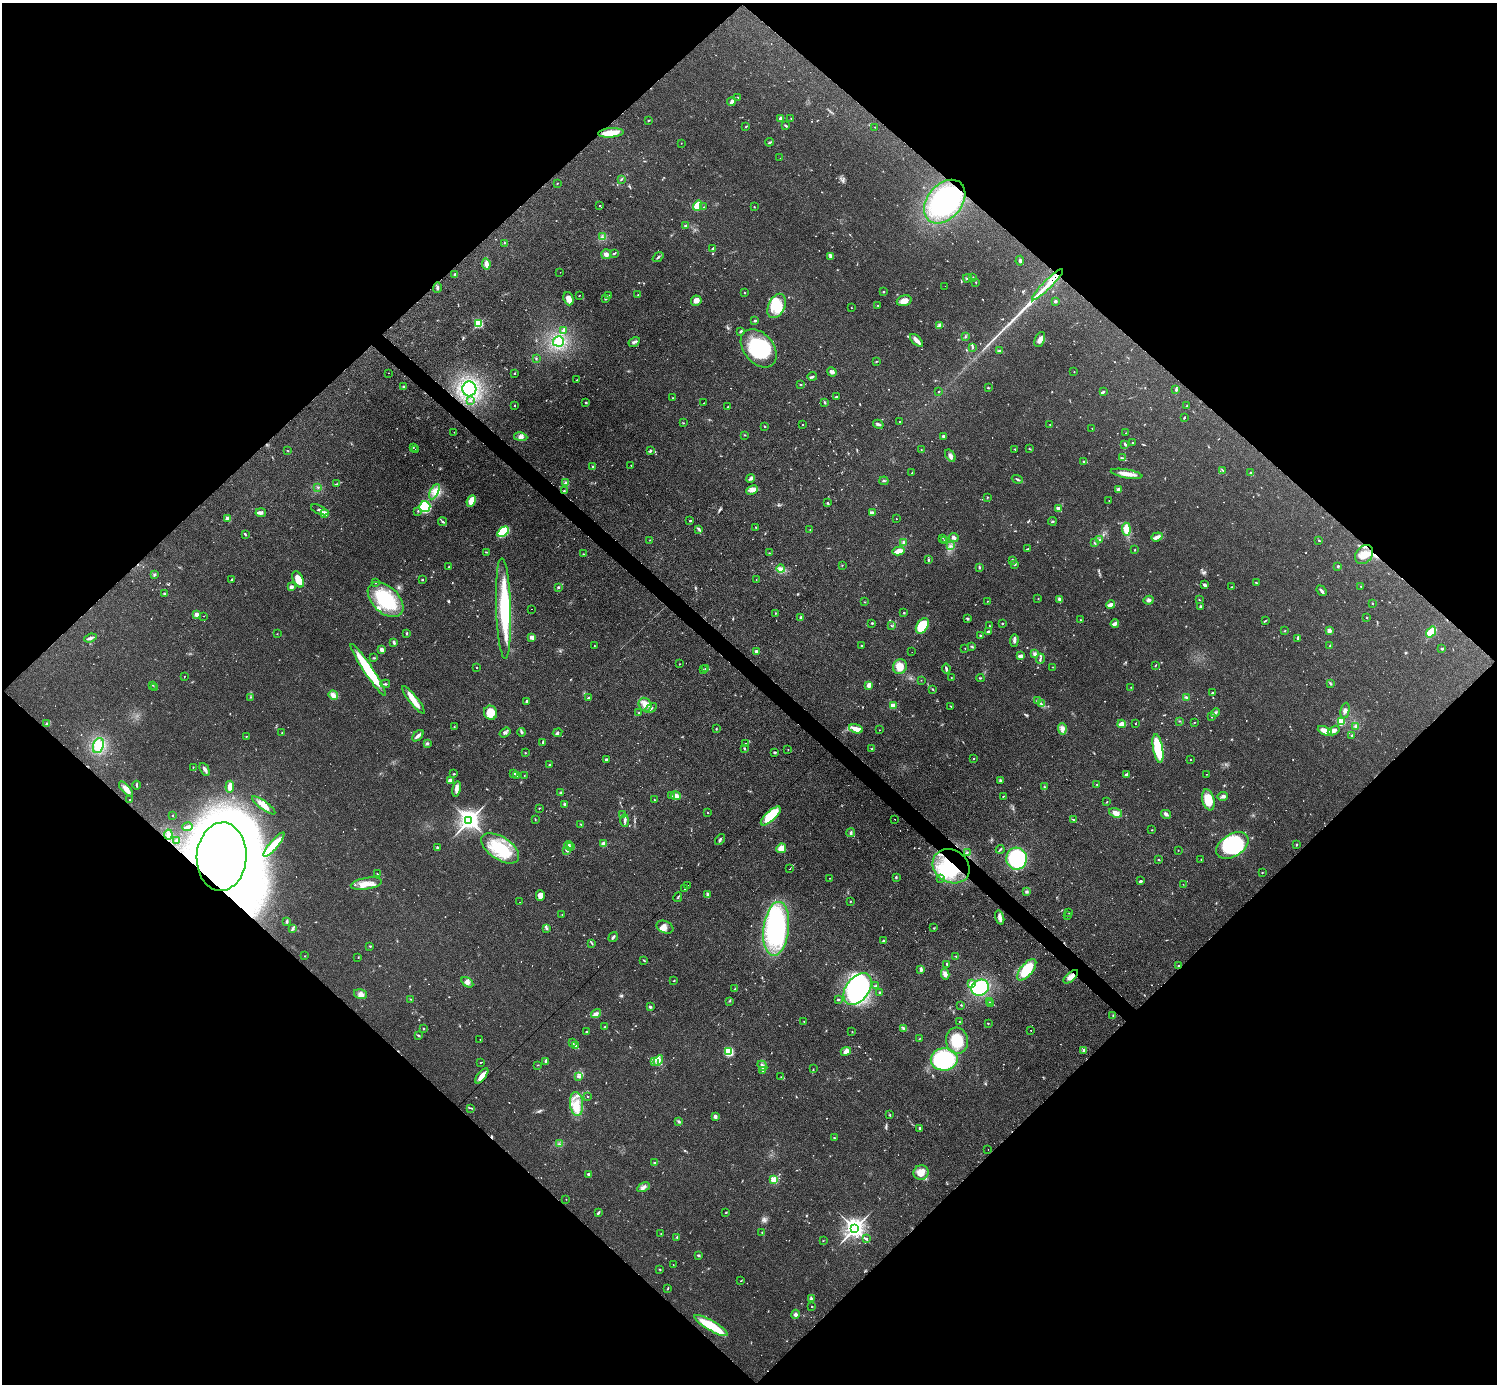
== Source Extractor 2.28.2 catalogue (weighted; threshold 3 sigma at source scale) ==
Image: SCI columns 58-6035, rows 325-5850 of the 6152 x 6151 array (HDU 1 of 3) = the unmasked area's bounding box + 8 px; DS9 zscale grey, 4 x 4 block average (1 PNG px = mean of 4 x 4 image px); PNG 1499 x 1386 px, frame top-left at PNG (2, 3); each listed source drawn as its Kron ellipse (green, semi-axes under 4 px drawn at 4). Shown black and unused: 51% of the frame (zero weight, under 3 of 4 exposures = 1% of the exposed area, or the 3 px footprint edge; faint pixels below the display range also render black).
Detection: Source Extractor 2.28.2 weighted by HDU 2 'WHT'. Background 0.108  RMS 0.0067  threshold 0.0302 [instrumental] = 3 sigma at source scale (4.5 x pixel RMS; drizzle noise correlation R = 1.50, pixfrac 1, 0.05/0.05 arcsec/px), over >= 5 px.
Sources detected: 852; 9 too faint to see at this stretch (4 x 4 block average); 8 inside a brighter object's white glare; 23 cosmic-ray / hot-pixel residue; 2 long thin detections or spike segments (spike, bleed or trail) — neither listed nor drawn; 7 coinciding with a brighter row at this scale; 37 inside a brighter listed object's ellipse — not listed separately; of the other 766, all 500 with FLUX_AUTO >= 1.52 (the completeness limit of this list) listed and drawn (266 fainter detections not listed), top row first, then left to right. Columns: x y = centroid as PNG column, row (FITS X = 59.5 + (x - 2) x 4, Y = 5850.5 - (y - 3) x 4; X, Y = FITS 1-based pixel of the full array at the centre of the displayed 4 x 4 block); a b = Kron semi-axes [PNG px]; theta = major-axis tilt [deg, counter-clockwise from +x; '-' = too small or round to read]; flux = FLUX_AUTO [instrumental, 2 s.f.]
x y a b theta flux
738 97 2 2 - 1.7
731 102 4 2 - 20
780 118 3 3 - 8
791 118 2 2 - 1.8
649 120 3 2 - 2.7
746 126 3 2 - 3.1
786 126 3 2 - 5.5
875 127 2 2 - 2
611 133 13 4 4 71
769 142 4 2 - 5.3
681 143 2 2 - 1.7
780 158 2 2 - 2.4
621 179 4 2 - 3.7
557 183 2 2 - 1.9
945 202 25 17 49 330
600 206 2 2 - 2.3
697 206 5 4 - 55
704 207 2 2 - 2.3
754 207 2 2 - 2.7
686 226 3 3 - 5.1
603 237 2 2 - 2.2
504 243 2 2 - 1.9
713 248 3 2 - 11
614 253 3 2 - 4.7
606 254 5 5 - 14
831 256 3 2 - 4.3
658 257 6 2 38 6.2
1020 261 5 2 - 6.4
486 264 6 4 -80 22
560 272 2 2 - 1.5
454 274 2 2 - 3.5
973 277 2 2 - 1.5
967 278 4 2 - 4.6
976 282 2 2 - 2
1047 285 21 3 45 58
945 286 2 2 - 1.6
437 287 5 2 - 7
884 292 2 2 - 3.9
744 293 2 2 - 2.6
579 295 3 2 - 1.6
609 295 2 2 - 1.6
638 295 2 2 - 2.3
606 298 4 2 - 6.9
569 299 7 5 -71 27
696 301 5 5 - 24
904 301 7 5 18 37
1055 301 2 2 - 9.3
777 306 13 8 64 86
878 306 2 2 - 1.7
851 308 2 2 - 2.3
755 321 4 2 - 4.6
479 323 2 2 - 370
939 326 2 2 - 3.5
563 330 3 3 - 5.4
741 331 3 2 - 8.5
965 336 2 2 - 2.6
917 340 8 3 -45 29
1040 340 8 5 66 20
558 341 5 5 - 40
634 342 6 3 30 11
973 347 3 2 - 4.1
759 348 21 14 -50 260
999 351 2 2 - 2.1
536 358 2 2 - 3
877 361 2 2 - 2.4
832 372 5 4 - 15
1074 372 2 2 - 2
389 373 2 2 - 1.8
514 373 2 2 - 2.9
812 376 4 2 - 5.2
577 380 3 2 - 2.6
801 385 2 2 - 3.3
403 387 2 2 - 19
988 388 2 2 - 3.5
469 389 7 7 - 58
1176 390 2 2 - 2.9
938 392 2 2 - 2.6
1103 392 4 3 - 5.8
836 397 3 2 - 3
673 398 2 2 - 1.9
471 401 2 2 - 1.7
825 402 3 2 - 4.2
586 403 2 2 - 4.9
704 403 2 2 - 1.8
514 406 2 2 - 2.4
728 406 3 2 - 1.7
1186 406 4 2 - 2
1184 417 2 2 - 2.5
899 422 2 2 - 3.2
683 423 2 2 - 2
878 424 5 3 - 8.3
803 425 2 2 - 2.7
1050 425 2 2 - 1.8
764 426 2 2 - 7.9
1092 428 2 2 - 1.9
454 432 2 2 - 1.6
1126 433 2 2 - 1.9
745 435 2 2 - 2
943 436 3 2 - 6.3
521 437 7 3 -9 13
1132 443 2 2 - 2
1125 444 4 2 - 5.3
413 447 2 2 - 3.2
415 449 2 2 - 1.7
1015 449 2 2 - 3.6
1029 449 2 2 - 1.6
287 450 2 2 - 1.5
921 450 2 2 - 2.1
650 451 3 2 - 5.8
950 456 7 3 -54 14
1122 458 4 2 - 5
1084 461 3 2 - 5
631 465 2 2 - 2.5
593 467 2 2 - 5
1222 470 2 2 - 2.2
912 473 3 2 - 2.7
1250 473 3 2 - 5.2
1127 474 16 3 -10 46
750 478 4 2 - 9.1
1017 479 5 2 - 6.5
884 481 5 2 - 4.3
566 482 3 2 - 4.3
337 484 4 2 - 3.3
317 487 2 2 - 2.4
1119 489 3 3 - 13
752 490 6 4 26 15
564 491 2 2 - 3.4
434 492 8 4 62 22
987 497 3 2 - 2.5
471 501 6 4 66 48
1109 501 2 2 - 2.2
827 503 3 2 - 3.7
425 507 5 5 - 150
1059 509 3 2 - 28
320 510 9 2 -23 10
418 511 3 2 - 2.9
261 513 5 4 - 10
872 513 4 2 - 17
324 514 2 2 - 150
228 518 2 2 - 78
896 519 2 2 - 2
690 521 3 2 - 3.5
1052 521 4 2 - 3.5
442 522 4 2 - 4.9
756 527 2 2 - 2
699 529 4 2 - 6
1126 529 6 3 -84 51
810 530 3 2 - 2.4
503 532 6 4 34 170
245 534 4 2 - 4.3
954 537 5 3 - 13
1157 537 6 3 21 23
943 538 2 2 - 1.5
650 540 2 2 - 1.7
944 540 2 2 - 2.5
1100 540 3 2 - 3.6
1319 540 3 2 - 3.4
904 542 3 3 - 6.5
1094 543 2 2 - 2.4
950 546 2 2 - 2.7
1028 549 3 2 - 2.9
1135 550 2 2 - 2.5
899 551 6 3 11 32
486 552 3 2 - 3.5
769 553 2 2 - 2
584 554 2 2 - 1.8
1364 554 10 8 51 56
928 560 3 2 - 5.8
1012 560 2 2 - 5.6
1014 564 2 2 - 6.3
842 565 2 2 - 1.6
1338 566 2 2 - 5.1
448 567 2 2 - 1.9
979 567 3 2 - 3.7
781 569 4 2 - 5.8
154 574 2 2 - 3.7
232 579 3 2 - 5
298 579 9 5 -63 58
422 580 2 2 - 7.2
756 580 2 2 - 2.2
376 582 2 2 - 5.5
1256 583 3 2 - 3.6
1205 585 4 3 - 9.4
291 587 2 2 - 20
558 587 2 2 - 5.5
1231 587 2 2 - 1.6
1361 587 2 2 - 2.1
1322 591 6 2 -50 11
164 593 3 2 - 4
1038 598 2 2 - 2.7
1060 599 4 3 - 7.9
386 600 21 13 -43 250
1149 600 5 4 - 12
1199 600 2 2 - 1.9
987 601 2 2 - 1.8
864 602 2 2 - 1.9
1372 603 2 2 - 4.3
1111 605 4 3 - 18
1200 607 3 2 - 4.8
503 608 50 7 -88 280
532 609 2 2 - 2.1
775 613 2 2 - 1.7
904 613 2 2 - 3.5
197 615 2 2 - 80
204 616 2 2 - 3.7
801 617 3 2 - 5.1
967 618 2 2 - 8.5
1366 618 2 2 - 2.5
1081 620 2 2 - 2.3
1266 620 3 2 - 2.6
872 623 3 2 - 3.3
1002 623 2 2 - 4
1115 624 4 3 - 17
891 626 2 2 - 1.6
922 626 8 5 57 120
989 626 2 2 - 2.5
988 631 2 2 - 5.1
1285 631 3 2 - 2.3
1329 631 2 2 - 61
1431 632 6 3 53 79
406 633 3 2 - 5
277 634 2 2 - 1.5
980 635 4 2 - 3.8
532 637 4 3 - 20
90 638 6 2 20 14
1298 638 3 2 - 4.9
1014 641 6 2 84 11
394 642 3 2 - 8.2
594 646 2 2 - 2.1
861 646 2 2 - 5.6
972 646 4 2 - 3.3
1330 646 2 2 - 1.9
965 648 2 2 - 2.7
1442 649 2 2 - 6.3
382 650 3 3 - 17
756 651 2 2 - 27
912 652 2 2 - 3.6
1035 654 4 3 - 11
1021 656 4 2 - 20
374 658 2 2 - 2.9
1040 659 5 2 - 5.1
680 664 2 2 - 1.5
1156 665 2 2 - 1.8
476 667 2 2 - 5.9
900 667 7 6 - 42
1053 667 2 2 - 2.2
705 668 3 2 - 2.2
946 669 5 2 - 8.6
368 670 31 4 -56 230
703 670 2 2 - 1.7
184 676 2 2 - 2.4
951 677 2 2 - 2.3
980 678 4 2 - 3.5
921 680 2 2 - 2.1
1330 683 4 2 - 4.1
385 684 5 2 - 5.7
153 685 2 2 - 3.4
869 685 4 4 - 16
155 687 2 2 - 2.3
1131 687 2 2 - 1.8
933 689 3 2 - 2.7
1212 692 3 2 - 3
333 695 5 3 - 30
251 697 2 2 - 2.5
588 698 2 2 - 5.8
1186 698 4 3 - 5.6
413 700 17 4 -51 56
1037 700 2 2 - 2.5
527 701 4 3 - 6.3
1041 704 3 2 - 3
645 705 7 6 - 28
893 706 2 2 - 130
951 706 2 2 - 2.1
651 708 6 2 30 10
1345 711 8 3 78 11
639 712 2 2 - 2
491 713 7 6 - 56
1215 713 4 2 - 5.8
1212 717 2 2 - 1.8
1179 721 2 2 - 1.6
1194 722 2 2 - 1.7
1341 722 3 3 - 16
47 724 3 3 - 5.7
1122 724 4 3 - 18
1135 724 2 2 - 1.5
454 727 2 2 - 2.5
1355 727 4 2 - 8.9
716 729 2 2 - 2.4
856 729 7 3 -15 53
1062 729 6 4 -86 17
879 730 2 2 - 1.9
1325 731 7 4 -24 39
1334 731 6 4 29 18
521 732 4 2 - 4.3
282 733 2 2 - 1.9
505 733 6 3 34 9
558 733 5 2 - 5.5
418 736 7 3 47 12
1352 736 3 2 - 6.3
246 737 2 2 - 1.8
543 742 3 2 - 4.8
427 743 3 3 - 6.3
745 744 2 2 - 2.4
98 746 8 5 69 43
744 748 2 2 - 7.2
788 749 2 2 - 2.4
872 749 2 2 - 3.9
1158 749 15 5 -80 220
774 752 2 2 - 23
525 753 2 2 - 2.7
973 758 2 2 - 2
606 759 3 2 - 6.9
1190 759 2 2 - 1.8
549 765 2 2 - 4.2
193 767 2 2 - 2.8
205 770 7 3 -64 10
514 773 3 2 - 8
454 774 2 2 - 3.9
1126 774 4 2 - 7.1
1207 774 2 2 - 1.5
517 775 3 2 - 5.1
524 775 2 2 - 1.6
1001 780 2 2 - 2.9
450 781 2 2 - 69
1097 784 2 2 - 2.1
136 785 4 2 - 4.3
230 787 6 3 84 31
1044 787 2 2 - 2.9
126 789 9 4 -48 27
456 789 8 4 80 17
560 793 2 2 - 2.3
671 796 3 2 - 4.1
676 796 5 4 - 15
1003 796 3 2 - 2.6
1223 796 5 3 - 9.5
130 799 2 2 - 1.6
654 800 2 2 - 2.4
1208 800 11 6 -76 87
1107 802 2 2 - 2.4
565 804 2 2 - 13
264 805 14 4 -36 35
539 808 2 2 - 3.5
708 812 2 2 - 1.9
1115 813 7 4 -19 29
1166 814 5 3 - 8.1
172 815 2 2 - 2.1
622 815 2 2 - 2.3
771 816 13 5 43 140
535 819 3 2 - 2.1
894 819 2 2 - 8
1073 819 3 2 - 3
469 821 4 3 - 2100
625 821 6 3 -90 9.5
580 824 2 2 - 2.4
187 827 5 2 - 11
1152 830 2 2 - 1.8
851 833 4 2 - 7.4
168 834 5 4 - 9.8
176 840 4 2 - 6.9
720 840 6 2 52 6.7
604 844 3 3 - 39
274 845 15 4 50 65
568 845 4 2 - 6.3
1232 845 18 11 32 310
1296 845 2 2 - 4.4
570 846 2 2 - 2.1
437 848 3 2 - 7.2
500 848 21 11 -34 210
781 848 5 4 - 42
1000 849 4 2 - 5.8
566 850 3 3 - 6.1
1178 850 2 2 - 1.8
967 852 3 2 - 1.9
222 857 34 25 86 11000
1017 859 11 10 - 400
1201 859 2 2 - 1.9
1159 860 2 2 - 1.9
951 866 19 16 -33 220
790 868 2 2 - 4.4
1262 872 2 2 - 2.5
377 874 3 2 - 1.7
896 877 3 2 - 3.8
829 878 2 2 - 1.6
941 879 2 2 - 1.7
1141 881 3 3 - 4.6
366 884 16 6 9 53
1183 884 2 2 - 1.6
687 885 2 2 - 10
685 888 2 2 - 2.3
1026 891 2 2 - 16
707 895 4 3 - 8
540 896 5 4 - 25
678 897 5 2 - 3.7
850 901 2 2 - 2
520 902 2 2 - 2.8
1069 913 2 2 - 1.9
562 914 2 2 - 1.5
1068 916 3 2 - 2.8
1000 917 7 3 -74 21
287 921 3 2 - 8.2
665 927 9 6 -21 22
547 928 3 2 - 19
933 928 2 2 - 1.8
292 929 4 3 - 6
776 929 27 12 83 810
613 937 5 2 - 8.2
884 941 4 3 - 12
592 944 3 2 - 2.4
370 946 2 2 - 6.9
305 956 2 2 - 3.4
956 956 3 2 - 3.1
358 957 2 2 - 1.7
644 961 4 2 - 3.4
947 965 3 2 - 7
1178 966 2 2 - 4.2
921 969 4 2 - 11
1027 970 13 6 50 150
945 974 5 4 - 19
1071 977 9 4 41 25
674 981 2 2 - 2.3
467 982 6 3 -34 15
971 984 4 3 - 16
876 986 2 2 - 2
980 988 9 7 30 300
735 989 3 2 - 3.4
858 989 18 11 54 870
880 993 3 2 - 8.1
361 994 7 4 -17 19
411 999 3 2 - 1.6
838 1000 2 2 - 3.6
729 1001 2 2 - 2.4
989 1002 2 2 - 2.3
990 1004 3 2 - 3.9
961 1005 3 2 - 2.6
650 1007 2 2 - 10
596 1014 5 3 - 13
1113 1015 3 2 - 2.7
804 1021 2 2 - 2.9
959 1022 2 2 - 1.7
988 1023 2 2 - 2
605 1027 2 2 - 3.2
904 1028 3 3 - 5.9
424 1029 2 2 - 3.4
1031 1030 2 2 - 1.7
586 1032 2 2 - 2.7
852 1032 2 2 - 2.3
418 1035 3 2 - 3.2
920 1038 2 2 - 1.7
480 1039 2 2 - 2.4
957 1041 13 11 -85 110
573 1043 2 2 - 5
575 1046 2 2 - 75
1084 1050 3 3 - 7.9
846 1051 5 4 - 18
729 1052 3 3 - 120
944 1059 13 11 2 490
658 1061 5 3 - 15
480 1062 2 2 - 1.6
545 1062 4 2 - 6.1
654 1062 2 2 - 3.2
538 1065 2 2 - 2.1
762 1066 5 3 - 13
813 1069 2 2 - 1.5
763 1071 4 2 - 5.4
482 1076 9 3 51 34
578 1076 3 2 - 4.3
781 1077 2 2 - 2
587 1096 2 2 - 5.4
577 1104 12 6 -85 53
471 1108 3 2 - 2.6
890 1115 3 2 - 2.8
715 1116 3 2 - 14
679 1121 3 2 - 5.5
920 1128 3 3 - 4.5
834 1138 4 2 - 2.3
559 1144 2 2 - 2
988 1150 2 2 - 5.7
654 1163 3 2 - 4.2
921 1173 8 7 - 54
588 1174 3 2 - 7.4
774 1180 2 2 - 220
643 1187 7 2 27 10
566 1199 2 2 - 2.5
726 1212 2 2 - 2.8
598 1213 3 2 - 7.5
855 1228 4 3 - 2700
762 1232 3 2 - 2.5
661 1234 2 2 - 1.8
677 1237 2 2 - 2
866 1238 2 2 - 4.2
823 1241 2 2 - 1.5
698 1255 2 2 - 6.7
673 1265 2 2 - 2
660 1270 3 2 - 2.2
740 1281 2 2 - 1.6
668 1288 3 2 - 2.7
811 1298 4 2 - 3
812 1307 2 2 - 4.8
795 1314 4 3 - 11
711 1325 19 5 -30 150
Overlapping masked pixels (flux is a lower limit): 4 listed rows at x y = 1364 554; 222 857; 951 866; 711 1325
Diffuse or blended objects may show on this block-average render without a row.